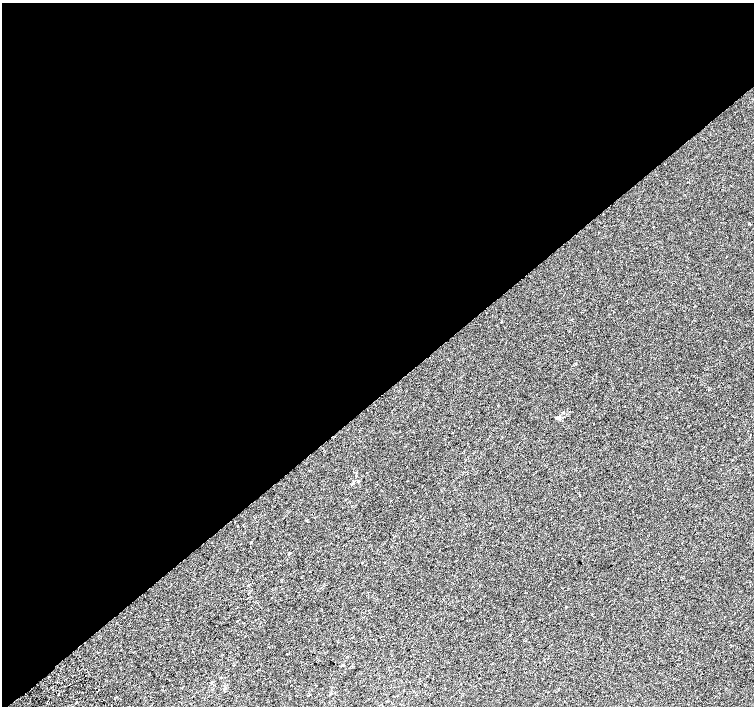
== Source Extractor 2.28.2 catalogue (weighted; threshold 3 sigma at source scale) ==
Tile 2 of 4 x 4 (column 2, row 1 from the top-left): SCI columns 1543-3046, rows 4459-5865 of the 6087 x 6041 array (HDU 1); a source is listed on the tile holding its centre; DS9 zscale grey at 2 x 2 block average (1 PNG px = mean of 2 x 2 image px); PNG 756 x 708 px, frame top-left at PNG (2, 3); no overlay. Shown black and unused: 56% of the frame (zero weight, under 2 of 3 exposures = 2% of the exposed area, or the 3 px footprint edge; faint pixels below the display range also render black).
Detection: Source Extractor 2.28.2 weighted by HDU 2 'WHT'; one run over the whole footprint, this tile lists its part. Background 5.85e-04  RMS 0.0028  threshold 0.0126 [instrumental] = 3 sigma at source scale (4.5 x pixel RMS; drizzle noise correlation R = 1.50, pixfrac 1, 0.0396/0.0396 arcsec/px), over >= 5 px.
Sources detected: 14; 2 cosmic-ray / hot-pixel residue — not listed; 1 inside a brighter listed object's ellipse — not listed separately; the other 11 listed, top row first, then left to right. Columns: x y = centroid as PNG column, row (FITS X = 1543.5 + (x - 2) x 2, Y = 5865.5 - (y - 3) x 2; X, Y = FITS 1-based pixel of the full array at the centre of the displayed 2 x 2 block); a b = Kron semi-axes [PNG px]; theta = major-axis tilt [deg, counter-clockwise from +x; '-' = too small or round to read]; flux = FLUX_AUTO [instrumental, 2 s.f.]
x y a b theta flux
653 227 2 2 - 1.5
575 363 3 2 - 0.36
563 412 3 2 - 0.32
559 416 6 3 59 0.92
251 542 2 2 - 0.39
362 562 2 2 - 0.27
310 571 2 2 - 0.37
248 585 2 2 - 0.35
238 635 2 2 - 0.24
224 688 4 2 - 0.5
59 694 2 2 - 3.1
Diffuse or blended objects may show on this block-average render without a row.